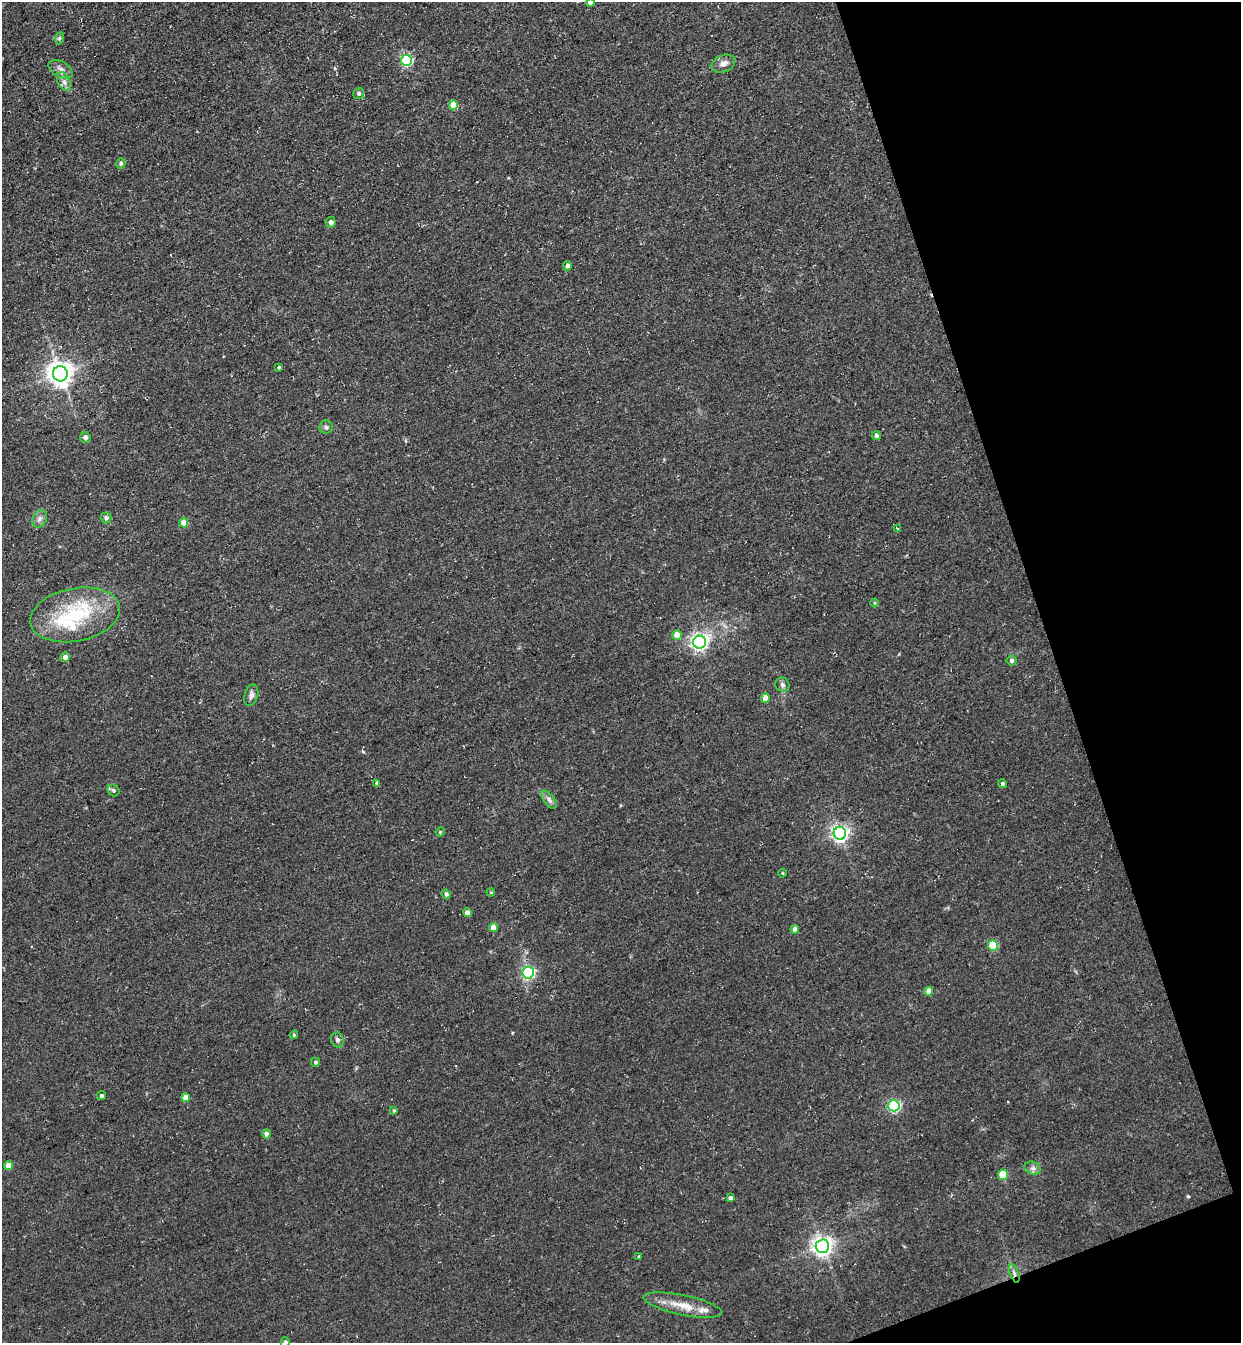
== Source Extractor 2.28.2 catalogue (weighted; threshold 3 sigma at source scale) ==
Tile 12 of 4 x 4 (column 4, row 3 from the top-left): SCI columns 4030-5268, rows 1406-2746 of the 5451 x 5491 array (HDU 1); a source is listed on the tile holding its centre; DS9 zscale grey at full resolution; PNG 1243 x 1345 px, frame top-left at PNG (2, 2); each listed source drawn as its Kron ellipse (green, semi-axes under 4 px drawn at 4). Shown black and unused: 17% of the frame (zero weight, under 3 of 4 exposures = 7% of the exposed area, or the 3 px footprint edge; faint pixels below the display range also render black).
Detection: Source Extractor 2.28.2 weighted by HDU 2 'WHT'; one run over the whole footprint, this tile lists its part. Background 0.0858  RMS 0.014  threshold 0.0635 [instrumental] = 3 sigma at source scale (4.5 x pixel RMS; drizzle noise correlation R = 1.50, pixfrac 1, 0.05/0.05 arcsec/px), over >= 5 px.
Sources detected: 63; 2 inside a brighter listed object's ellipse — not listed separately; the other 61 listed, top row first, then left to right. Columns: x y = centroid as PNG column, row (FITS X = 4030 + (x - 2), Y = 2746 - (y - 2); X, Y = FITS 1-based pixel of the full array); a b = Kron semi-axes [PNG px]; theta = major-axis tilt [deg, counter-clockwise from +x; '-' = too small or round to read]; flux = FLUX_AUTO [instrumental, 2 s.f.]
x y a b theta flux
590 3 4 4 - 8.7
60 38 6 4 69 2.2
407 60 5 5 - 170
723 64 12 8 21 8.3
61 69 13 7 -30 7.7
64 82 10 6 -63 6.6
359 93 6 5 - 3
453 105 5 4 - 27
121 163 5 4 - 2.8
331 222 5 5 - 5.7
567 266 4 4 - 4.9
279 367 3 3 - 2
60 374 7 7 - 1400
326 427 7 6 - 3.2
876 436 4 4 - 3.5
85 437 6 5 - 5.3
106 518 5 5 - 4.6
40 519 9 7 65 5.6
184 523 4 4 - 18
897 528 3 2 - 1.2
874 603 4 3 - 1.3
75 615 45 26 11 110
677 635 5 4 - 18
699 642 6 6 - 490
65 657 5 4 - 7.5
1012 661 5 5 - 3.7
782 685 7 6 - 3.7
251 695 11 6 75 4.9
765 698 4 4 - 15
377 783 4 4 - 3.4
1002 784 4 4 - 2.9
113 790 6 5 - 2.7
549 800 10 5 -52 5.3
440 832 5 3 - 1.4
840 833 6 6 - 540
783 873 4 3 - 1.3
491 892 4 3 - 1.3
446 894 5 4 - 3.3
467 913 4 4 - 8.7
493 928 4 4 - 19
795 929 4 4 - 6.1
993 945 5 5 - 65
528 973 6 5 - 220
929 991 4 4 - 14
294 1035 4 3 - 1.5
337 1040 7 6 - 3.9
315 1062 4 4 - 2.3
101 1096 4 4 - 2.8
186 1098 4 4 - 18
894 1106 5 5 - 190
394 1111 4 4 - 1.6
266 1134 4 4 - 5.5
9 1166 4 4 - 19
1033 1168 8 6 -20 5.1
1003 1175 5 5 - 39
730 1198 4 3 - 4.1
822 1246 7 7 - 760
639 1257 3 3 - 1.9
1014 1274 9 4 -69 4.3
683 1305 40 10 -12 28
285 1342 5 4 - 4.7
Overlapping masked pixels (flux is a lower limit): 1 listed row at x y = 1014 1274
Isophote crosses this tile's border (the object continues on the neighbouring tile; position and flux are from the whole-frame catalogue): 2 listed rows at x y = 590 3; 285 1342